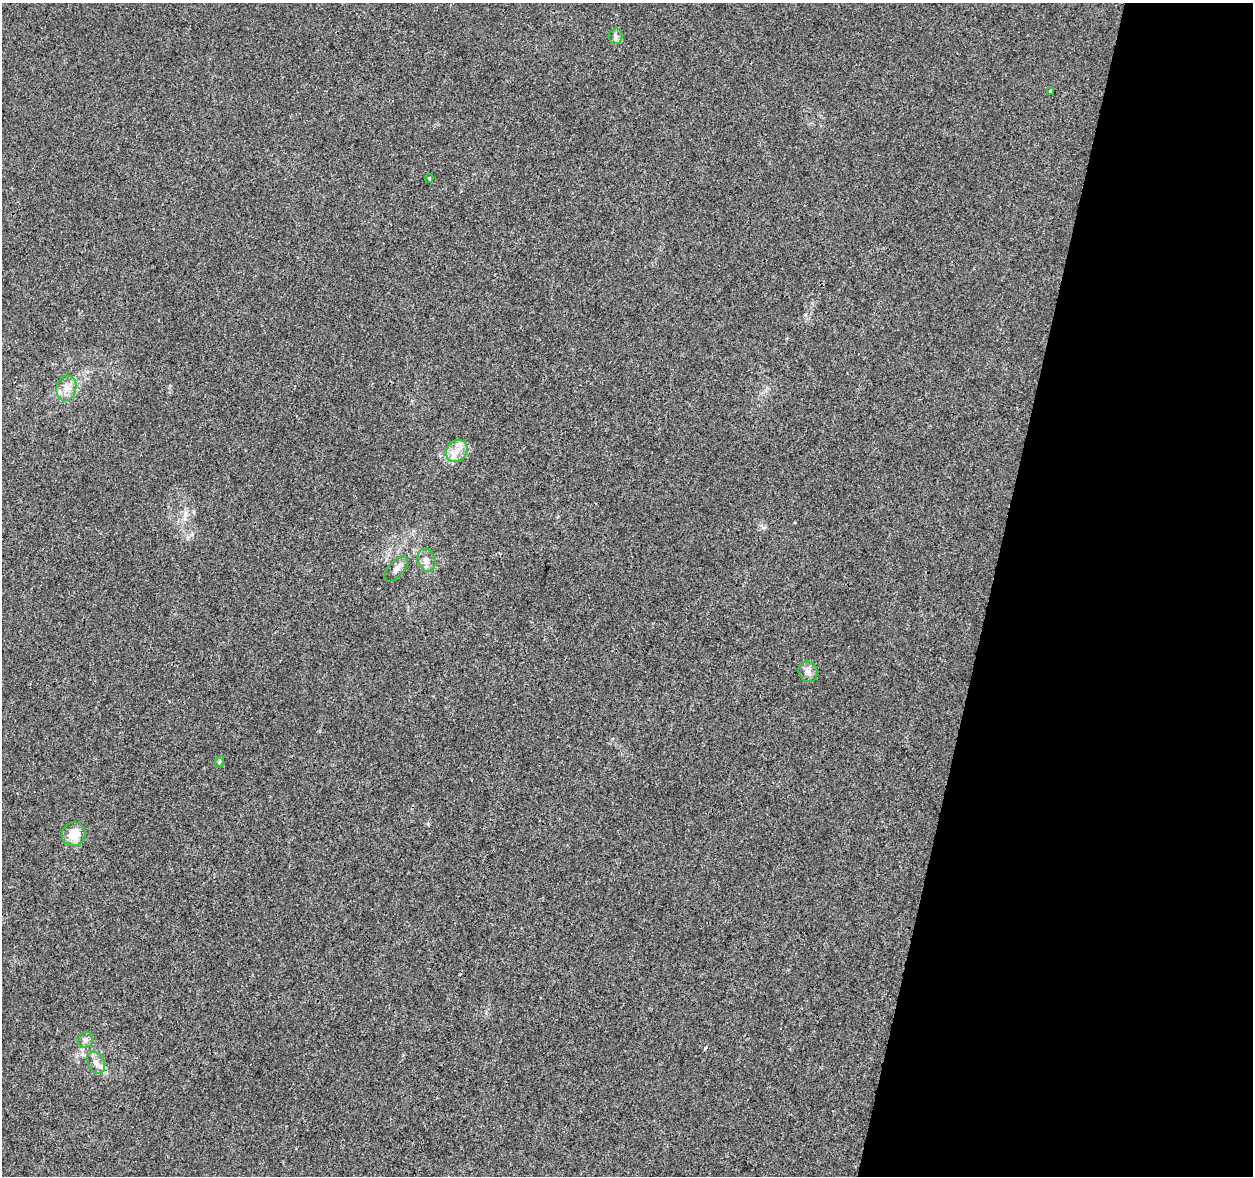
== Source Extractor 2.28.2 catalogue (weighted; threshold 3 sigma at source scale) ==
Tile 8 of 4 x 4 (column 4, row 2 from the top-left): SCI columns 3753-5003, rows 2574-3747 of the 5013 x 5207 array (HDU 1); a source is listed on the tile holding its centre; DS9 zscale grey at full resolution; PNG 1255 x 1178 px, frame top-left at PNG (2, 3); each listed source drawn as its Kron ellipse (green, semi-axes under 4 px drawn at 4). Shown black and unused: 21% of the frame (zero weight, under 3 of 4 exposures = <1% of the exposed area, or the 3 px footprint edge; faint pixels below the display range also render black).
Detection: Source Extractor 2.28.2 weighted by HDU 2 'WHT'; one run over the whole footprint, this tile lists its part. Background 0.00629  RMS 0.0027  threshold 0.0124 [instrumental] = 3 sigma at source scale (4.5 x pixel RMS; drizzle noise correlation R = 1.50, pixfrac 1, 0.0396/0.0396 arcsec/px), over >= 5 px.
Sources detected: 16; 1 cosmic-ray / hot-pixel residue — neither listed nor drawn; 3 inside a brighter listed object's ellipse — not listed separately; the other 12 listed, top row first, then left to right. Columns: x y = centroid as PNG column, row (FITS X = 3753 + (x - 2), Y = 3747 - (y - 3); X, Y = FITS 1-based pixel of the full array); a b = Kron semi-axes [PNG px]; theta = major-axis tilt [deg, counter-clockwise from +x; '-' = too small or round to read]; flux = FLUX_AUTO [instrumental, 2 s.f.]
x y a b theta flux
616 36 8 7 - 0.86
1051 91 4 3 - 0.41
429 178 4 4 - 0.29
66 388 13 10 75 2.5
457 451 12 10 48 2.8
426 560 11 8 -71 1.8
396 569 15 7 49 1.5
808 672 10 9 - 1.5
219 762 6 4 71 0.35
74 834 12 11 - 4.7
86 1040 8 7 - 0.91
96 1063 11 8 -60 1.9